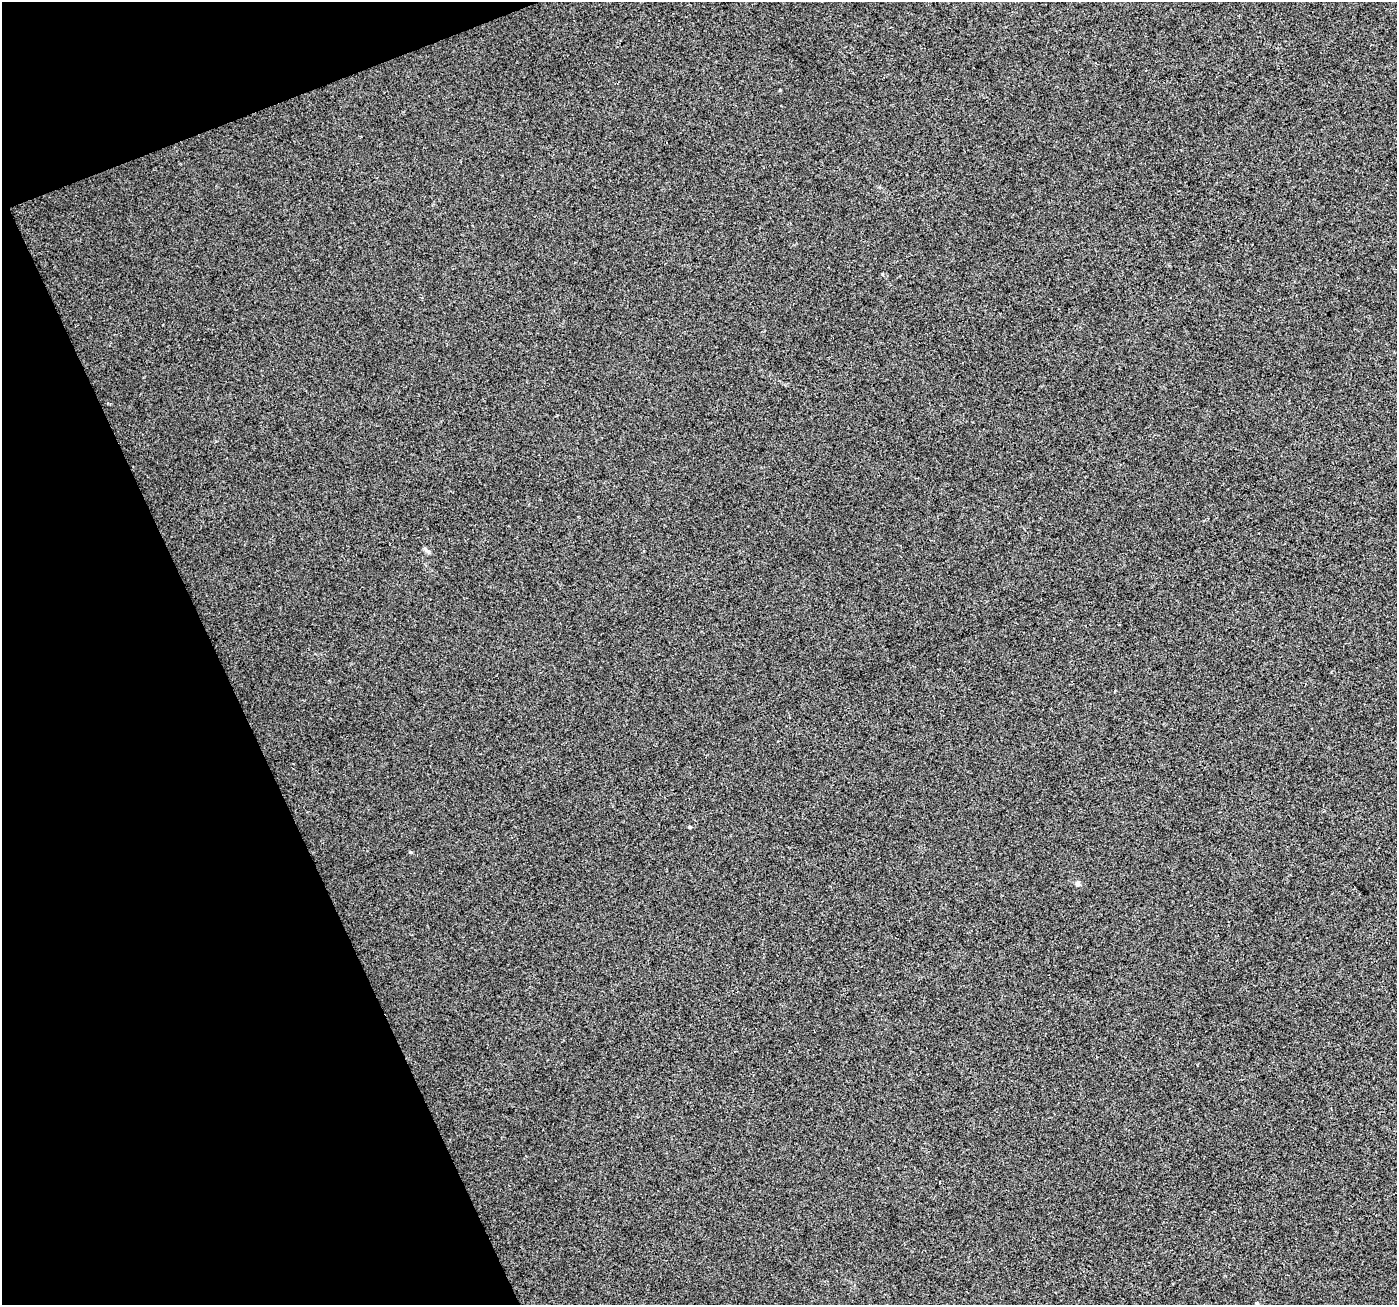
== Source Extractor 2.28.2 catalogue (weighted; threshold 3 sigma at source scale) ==
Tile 5 of 4 x 4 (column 1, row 2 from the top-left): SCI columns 3-1397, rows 2747-4049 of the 5583 x 5434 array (HDU 1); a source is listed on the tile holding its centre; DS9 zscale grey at full resolution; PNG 1399 x 1307 px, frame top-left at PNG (2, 2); no overlay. Shown black and unused: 19% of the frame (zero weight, under 2 of 3 exposures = <1% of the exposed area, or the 3 px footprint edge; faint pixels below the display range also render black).
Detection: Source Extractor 2.28.2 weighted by HDU 2 'WHT'; one run over the whole footprint, this tile lists its part. Background 0.014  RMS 0.0079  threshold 0.0356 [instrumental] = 3 sigma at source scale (4.5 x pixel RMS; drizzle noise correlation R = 1.50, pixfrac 1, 0.0396/0.0396 arcsec/px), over >= 5 px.
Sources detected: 4; all 4 listed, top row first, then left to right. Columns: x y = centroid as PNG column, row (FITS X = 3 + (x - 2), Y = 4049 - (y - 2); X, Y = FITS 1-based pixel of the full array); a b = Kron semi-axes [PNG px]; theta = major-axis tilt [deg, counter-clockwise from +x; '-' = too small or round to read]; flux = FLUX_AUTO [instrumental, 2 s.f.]
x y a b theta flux
425 549 13 3 -47 1.5
690 827 4 3 - 1.3
410 852 5 3 - 0.76
1077 884 7 5 -74 2.3